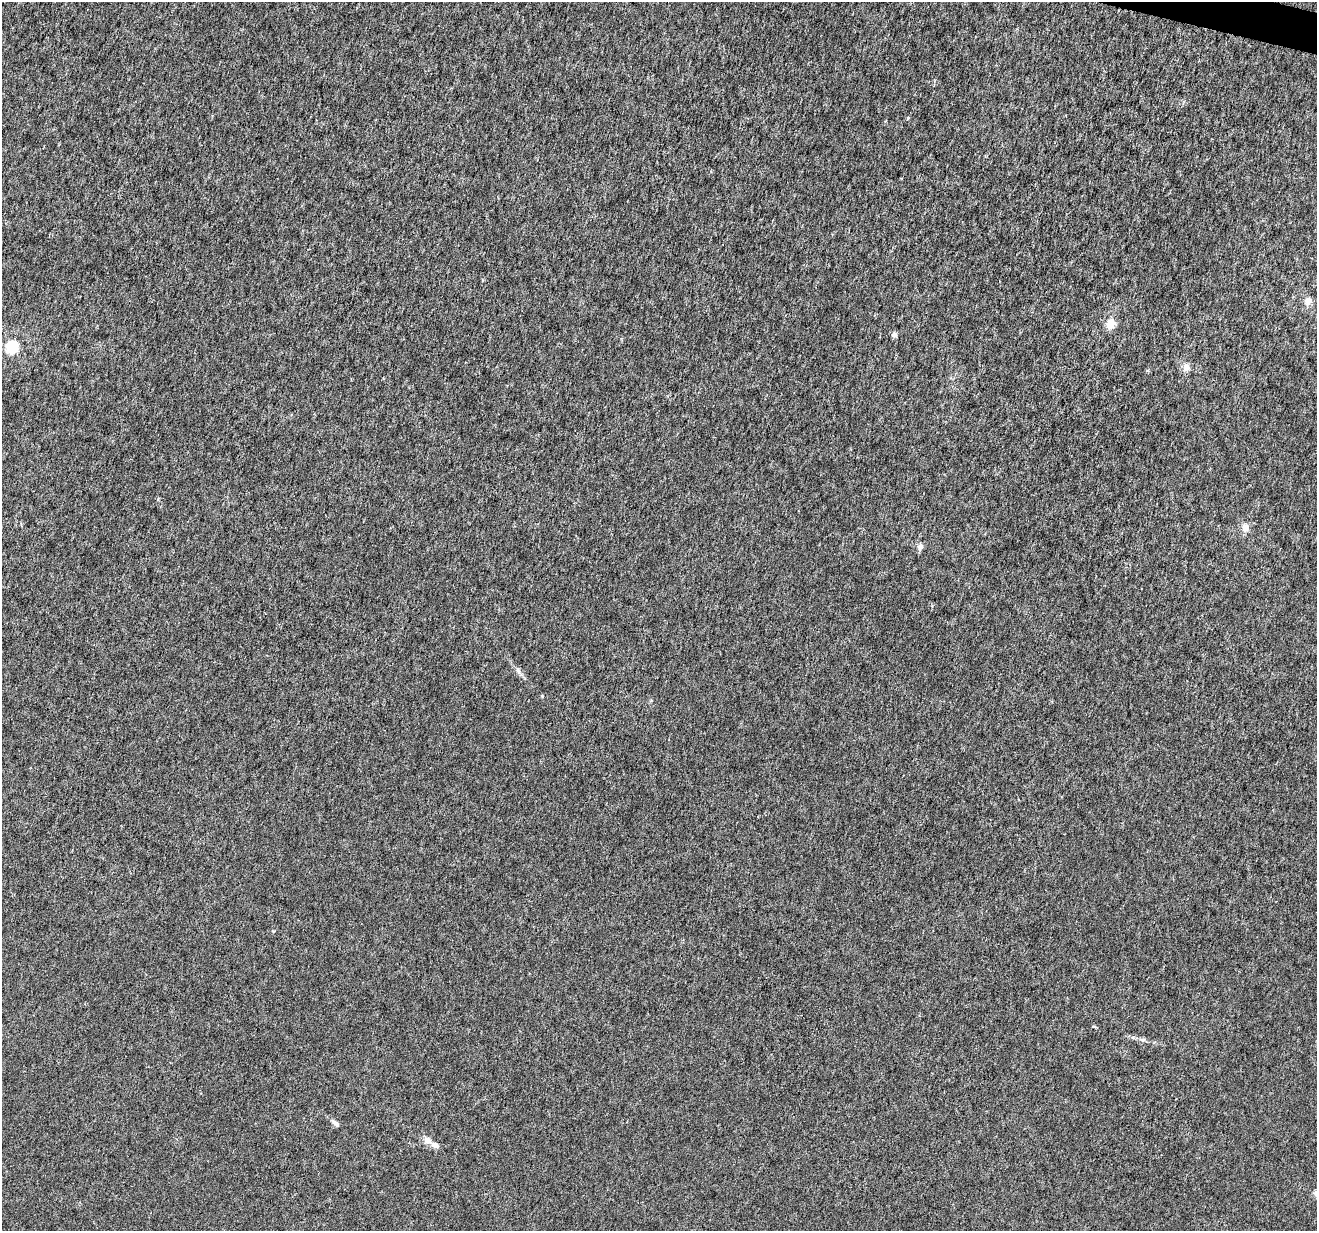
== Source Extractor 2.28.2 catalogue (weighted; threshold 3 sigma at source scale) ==
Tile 10 of 4 x 4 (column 2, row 3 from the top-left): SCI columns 1326-2640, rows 1511-2739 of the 5271 x 5418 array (HDU 1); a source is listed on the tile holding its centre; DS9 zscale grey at full resolution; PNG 1319 x 1233 px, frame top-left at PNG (2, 2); no overlay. Shown black and unused: <1% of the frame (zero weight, under 4 of 8 exposures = <1% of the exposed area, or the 3 px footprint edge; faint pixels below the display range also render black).
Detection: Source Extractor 2.28.2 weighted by HDU 2 'WHT'; one run over the whole footprint, this tile lists its part. Background -1.52e-05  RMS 7.5e-04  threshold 0.00307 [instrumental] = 3 sigma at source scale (4.09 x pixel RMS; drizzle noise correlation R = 1.36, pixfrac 0.8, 0.0396/0.0396 arcsec/px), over >= 5 px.
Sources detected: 14; all 14 listed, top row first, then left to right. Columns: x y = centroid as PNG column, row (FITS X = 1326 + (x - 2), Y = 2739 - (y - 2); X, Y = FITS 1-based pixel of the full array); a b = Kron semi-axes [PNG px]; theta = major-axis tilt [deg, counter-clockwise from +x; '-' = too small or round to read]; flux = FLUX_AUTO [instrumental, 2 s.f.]
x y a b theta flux
908 119 5 3 - 0.074
1308 301 9 8 - 0.45
1111 323 12 11 - 0.7
894 335 7 6 - 0.2
12 347 6 6 - 9.5
1186 367 10 8 -88 0.45
1245 528 11 9 87 0.47
920 547 8 7 - 0.3
518 671 10 5 -59 0.24
273 931 5 3 - 0.057
1143 1040 7 6 - 0.19
335 1123 11 5 -41 0.22
427 1140 7 7 - 0.46
435 1145 10 6 -31 0.31
Unlisted compact peaks at least as high as the median listed source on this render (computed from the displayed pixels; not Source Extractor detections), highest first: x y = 542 696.